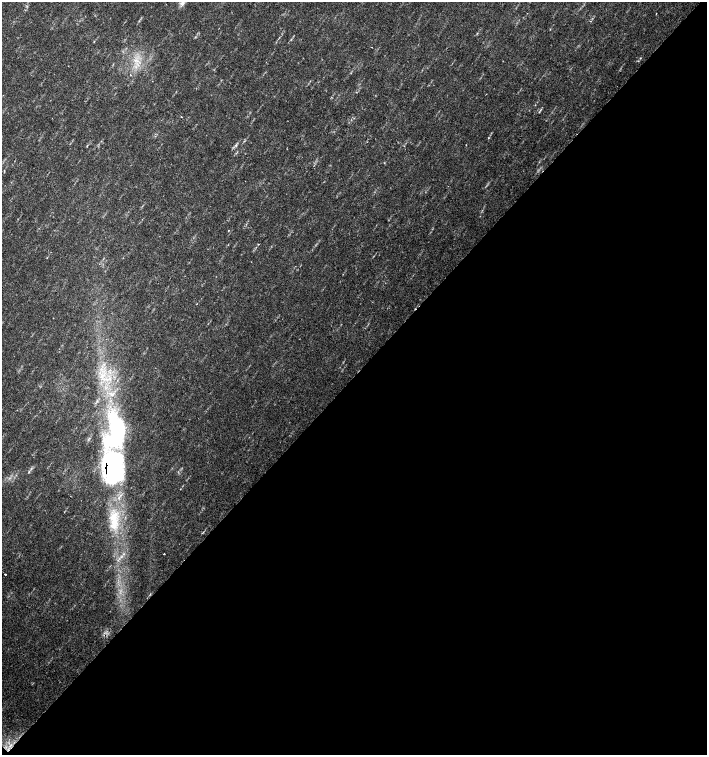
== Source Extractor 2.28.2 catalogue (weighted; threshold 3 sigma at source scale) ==
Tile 15 of 4 x 4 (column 3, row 4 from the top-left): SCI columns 3044-4453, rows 1-1506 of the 6023 x 6029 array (HDU 1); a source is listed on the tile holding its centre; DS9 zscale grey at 2 x 2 block average (1 PNG px = mean of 2 x 2 image px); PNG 709 x 757 px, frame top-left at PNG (2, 2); no overlay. Shown black and unused: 50% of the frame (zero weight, under 2 of 3 exposures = <1% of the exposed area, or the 3 px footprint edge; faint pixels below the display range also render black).
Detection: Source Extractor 2.28.2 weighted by HDU 2 'WHT'; one run over the whole footprint, this tile lists its part. Background 0.0334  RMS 0.0041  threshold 0.0185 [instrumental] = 3 sigma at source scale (4.5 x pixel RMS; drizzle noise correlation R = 1.50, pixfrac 1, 0.0396/0.0396 arcsec/px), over >= 5 px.
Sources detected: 16; all 16 listed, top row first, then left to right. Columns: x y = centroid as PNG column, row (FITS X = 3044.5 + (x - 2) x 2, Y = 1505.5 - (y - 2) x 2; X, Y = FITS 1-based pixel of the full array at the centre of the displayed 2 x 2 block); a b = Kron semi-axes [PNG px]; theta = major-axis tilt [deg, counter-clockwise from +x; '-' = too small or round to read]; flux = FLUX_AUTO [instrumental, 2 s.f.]
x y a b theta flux
182 3 6 5 - 3.4
656 13 2 2 - 0.74
94 42 3 2 - 0.5
136 60 7 3 -7 3.2
130 75 2 2 - 4.9
539 112 3 2 - 0.54
488 138 2 2 - 0.48
236 145 4 2 - 1
466 145 2 2 - 0.39
228 230 2 2 - 0.43
100 373 3 3 - 1.6
116 431 48 26 83 130
112 467 29 19 -86 220
114 519 31 12 -88 35
164 554 2 2 - 0.68
5 574 2 2 - 2
Overlapping masked pixels (flux is a lower limit): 1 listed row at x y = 112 467
Diffuse or blended objects may show on this block-average render without a row.